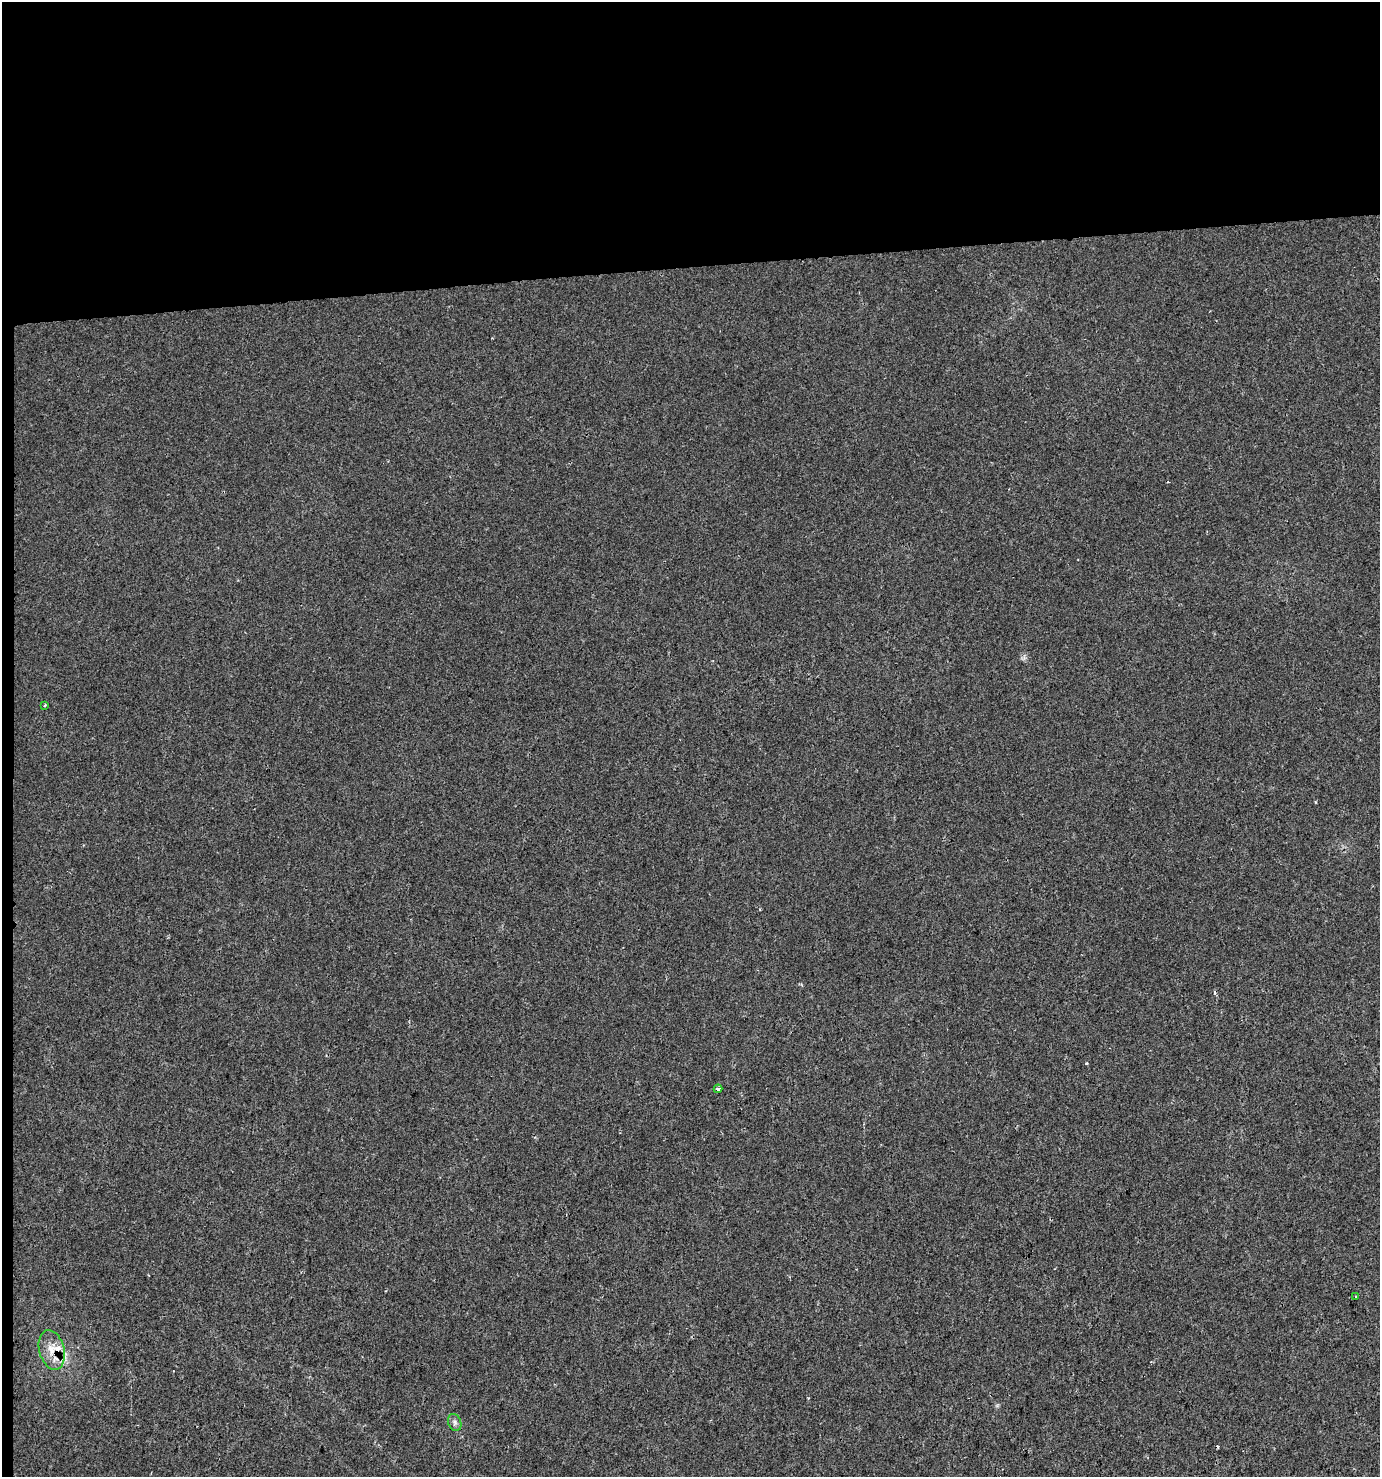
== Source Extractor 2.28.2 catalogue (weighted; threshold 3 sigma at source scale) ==
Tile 1 of 3 x 3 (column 1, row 1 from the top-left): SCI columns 36-1413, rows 2952-4426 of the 4169 x 4426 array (HDU 1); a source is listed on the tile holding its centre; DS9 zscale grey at full resolution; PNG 1382 x 1479 px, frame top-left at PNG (2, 2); each listed source drawn as its Kron ellipse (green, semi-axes under 4 px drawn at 4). Shown black and unused: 19% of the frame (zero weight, under 2 of 3 exposures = <1% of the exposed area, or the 3 px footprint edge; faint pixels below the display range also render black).
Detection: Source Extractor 2.28.2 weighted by HDU 2 'WHT'; one run over the whole footprint, this tile lists its part. Background 0.00468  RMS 0.0037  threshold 0.0165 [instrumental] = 3 sigma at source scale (4.5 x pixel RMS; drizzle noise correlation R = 1.50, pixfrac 1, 0.0396/0.0396 arcsec/px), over >= 5 px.
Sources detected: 9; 2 cosmic-ray / hot-pixel residue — neither listed nor drawn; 2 inside a brighter listed object's ellipse — not listed separately; the other 5 listed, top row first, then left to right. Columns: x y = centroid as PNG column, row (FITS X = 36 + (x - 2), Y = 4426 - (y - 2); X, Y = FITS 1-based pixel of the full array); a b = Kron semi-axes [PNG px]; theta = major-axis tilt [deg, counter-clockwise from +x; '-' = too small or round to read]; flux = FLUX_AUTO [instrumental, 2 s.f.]
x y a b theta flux
45 705 3 2 - 0.38
718 1089 4 3 - 3
1356 1296 3 2 - 0.29
52 1350 20 12 -75 5.6
455 1422 9 6 -67 1.1
Overlapping masked pixels (flux is a lower limit): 1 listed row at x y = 52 1350